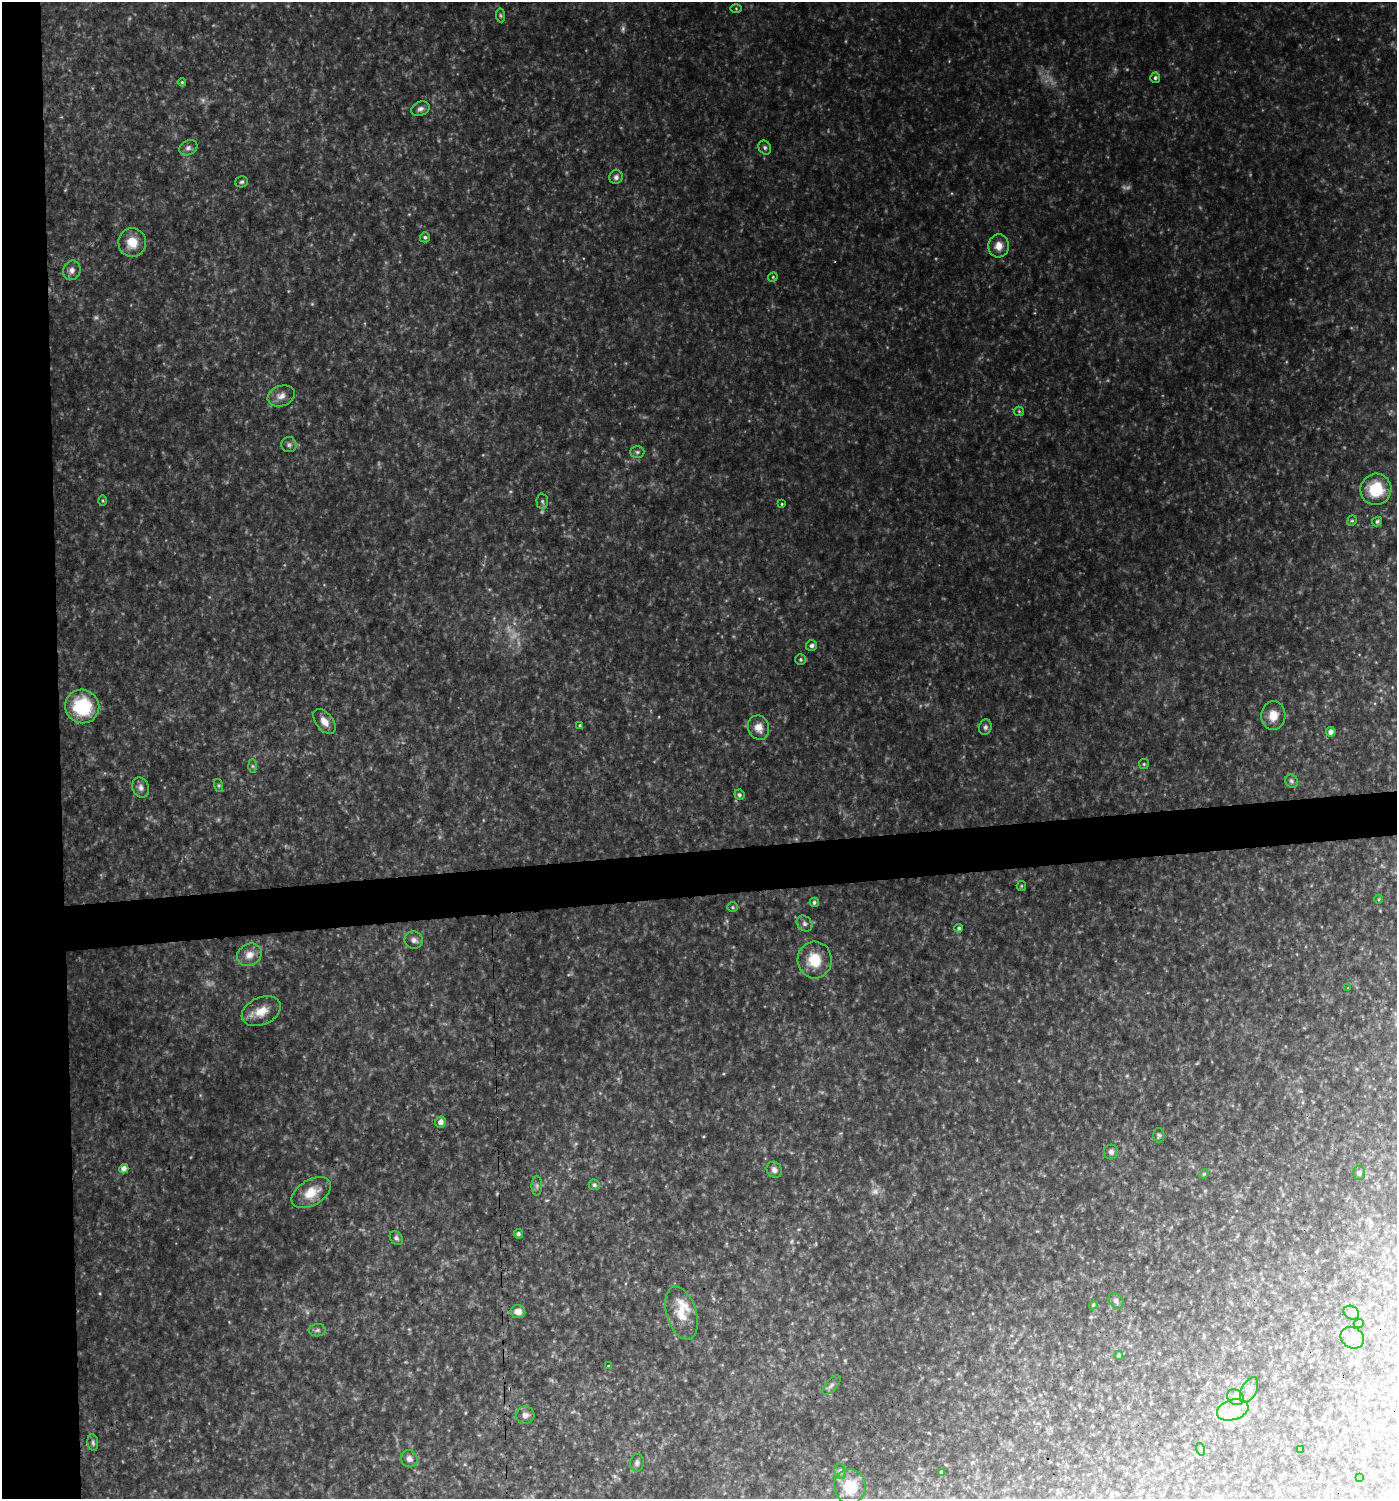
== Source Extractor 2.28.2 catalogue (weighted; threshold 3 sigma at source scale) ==
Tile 4 of 3 x 3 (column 1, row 2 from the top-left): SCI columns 6-1400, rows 1499-2995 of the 4237 x 4493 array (HDU 1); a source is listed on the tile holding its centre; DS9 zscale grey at full resolution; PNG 1399 x 1501 px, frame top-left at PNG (2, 2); each listed source drawn as its Kron ellipse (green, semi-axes under 4 px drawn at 4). Shown black and unused: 7% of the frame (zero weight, under 3 of 4 exposures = <1% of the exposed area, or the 3 px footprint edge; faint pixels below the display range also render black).
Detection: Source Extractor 2.28.2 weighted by HDU 2 'WHT'; one run over the whole footprint, this tile lists its part. Background 0.0791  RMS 0.0073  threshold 0.0327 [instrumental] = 3 sigma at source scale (4.5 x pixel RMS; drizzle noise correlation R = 1.50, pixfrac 1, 0.0396/0.0396 arcsec/px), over >= 5 px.
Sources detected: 99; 11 too faint to see at this stretch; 1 cosmic-ray / hot-pixel residue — neither listed nor drawn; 1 inside a brighter listed object's ellipse — not listed separately; the other 86 listed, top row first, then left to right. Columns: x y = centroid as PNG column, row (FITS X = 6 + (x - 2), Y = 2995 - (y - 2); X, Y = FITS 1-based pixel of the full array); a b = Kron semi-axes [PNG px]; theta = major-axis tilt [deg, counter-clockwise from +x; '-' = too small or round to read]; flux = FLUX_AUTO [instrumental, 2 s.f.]
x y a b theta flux
736 8 6 4 -2 0.78
500 15 7 4 -83 1.2
1155 78 5 5 - 1.6
182 82 4 3 - 0.82
420 109 9 7 24 2.8
188 148 9 7 26 2.9
765 148 7 6 - 1.7
616 177 7 6 - 2.5
242 182 6 5 - 1.5
425 237 5 5 - 1.3
132 243 14 13 - 12
999 246 11 10 - 7.1
72 270 10 8 65 3.8
773 277 5 4 - 0.98
281 396 14 10 20 5.5
1019 411 5 4 - 0.92
289 445 7 7 - 2.2
637 452 7 6 - 1.6
1376 489 16 15 - 25
102 501 5 3 - 0.83
542 501 8 6 -88 1.7
782 504 4 3 - 0.76
1352 521 5 4 - 1
1377 521 5 4 - 1.3
811 645 5 5 - 2.7
800 659 5 5 - 1.2
82 706 17 16 - 45
1273 716 14 12 85 9.9
324 721 14 8 -51 6.4
580 726 4 3 - 1.4
985 727 8 6 75 2
759 728 12 10 -70 7.4
1331 732 5 4 - 4.6
1144 764 5 5 - 0.95
253 766 6 4 -89 1.3
1291 781 7 6 - 1.8
218 785 7 3 -71 0.99
141 788 10 8 -66 3.5
739 795 5 5 - 1.6
1021 886 5 4 - 0.86
1379 899 4 3 - 0.55
814 902 4 4 - 1.6
733 907 5 5 - 1.1
805 924 9 7 -46 2.6
959 928 4 4 - 1.5
414 940 9 8 - 3.2
249 955 13 10 29 7.8
815 960 18 17 - 21
1348 988 2 2 - 0.41
261 1011 20 13 24 12
440 1122 5 5 - 4.6
1159 1135 7 6 - 1.5
1111 1152 7 7 - 2.3
124 1169 5 4 - 5.6
774 1170 8 7 - 3.4
1359 1173 7 6 - 2
1204 1174 5 4 - 0.78
594 1185 5 5 - 1.8
537 1186 10 5 -89 1.9
311 1192 21 12 30 16
518 1234 5 4 - 1.4
396 1238 7 5 -50 1.9
1116 1301 9 6 -49 2.4
1093 1305 4 4 - 0.95
518 1311 7 6 - 5.3
681 1313 27 15 -73 14
1351 1313 8 6 -28 4.1
1359 1323 5 4 - 1.1
317 1330 8 6 1 2
1352 1338 12 10 -30 5
1119 1355 4 4 - 1.6
608 1366 4 3 - 0.62
831 1385 12 5 48 2.5
1249 1390 13 7 63 4.1
1235 1397 9 7 -35 3.1
1233 1410 16 10 16 10
525 1415 9 8 - 4
93 1443 8 5 -80 1.7
1200 1449 6 4 -71 0.91
1300 1449 3 3 - 0.95
409 1459 9 8 - 3.4
637 1463 8 7 - 2.2
840 1471 8 6 -73 1.9
942 1472 4 3 - 2
1360 1478 4 2 - 0.46
850 1486 17 16 - 25